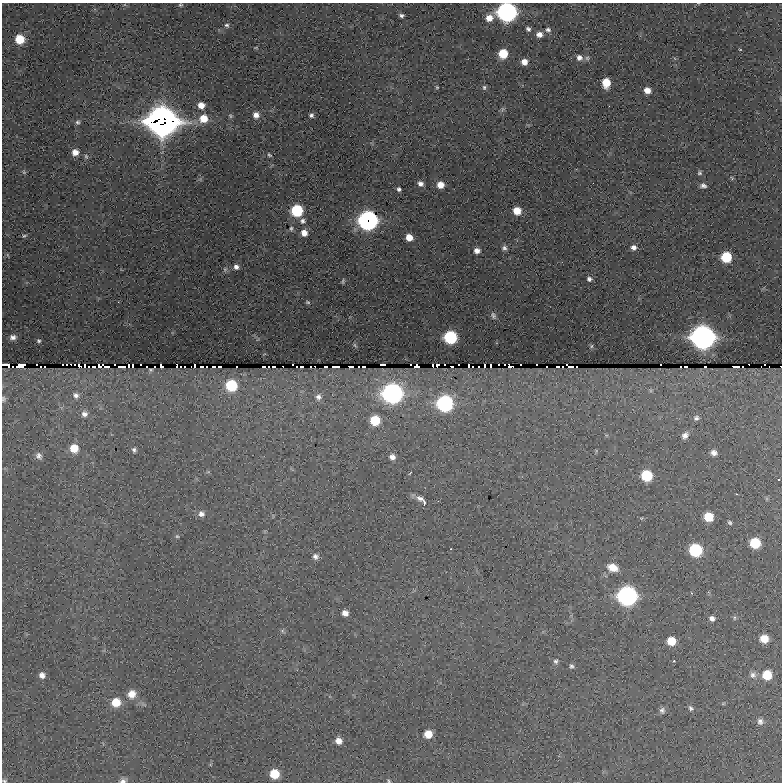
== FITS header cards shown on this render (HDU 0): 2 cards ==
NAXIS1  =                 780
NAXIS2  =                 780

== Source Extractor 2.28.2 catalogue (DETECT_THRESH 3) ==
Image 780 x 780 px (HDU 0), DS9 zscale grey, 1 PNG px = 1 image px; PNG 784 x 784 px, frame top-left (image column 1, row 780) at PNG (2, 3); no overlay
Background 1790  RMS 18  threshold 54.1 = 3 sigma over >= 5 px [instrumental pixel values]
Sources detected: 202; all 202 listed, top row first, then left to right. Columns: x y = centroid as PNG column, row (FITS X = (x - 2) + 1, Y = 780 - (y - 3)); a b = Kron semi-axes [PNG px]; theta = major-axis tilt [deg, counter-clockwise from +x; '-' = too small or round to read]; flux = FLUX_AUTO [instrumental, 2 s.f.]
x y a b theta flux
698 3 4 3 - 8.7e+02
180 5 6 5 - 1.8e+03
507 12 9 8 - 8.7e+05
401 16 5 4 - 3.2e+03
489 18 8 7 - 1.5e+04
227 25 7 5 -29 2.8e+03
528 29 7 6 - 3.6e+03
548 30 8 7 - 4.3e+03
539 34 8 7 - 8.0e+03
20 39 7 6 - 4.4e+04
256 48 6 3 8 1.2e+03
740 49 3 2 - 9.0e+02
503 54 7 7 - 4.0e+04
579 58 8 7 - 6.8e+03
587 58 8 7 - 3.2e+03
524 62 6 6 - 1.1e+04
606 83 7 6 - 3.1e+04
437 87 5 4 - 1.6e+03
484 87 6 5 - 2.7e+03
647 90 6 5 - 1.2e+04
201 105 7 6 - 1.3e+04
502 109 8 6 48 2.8e+03
256 115 7 7 - 8.4e+03
311 115 6 5 - 3.3e+03
230 116 6 6 - 2.2e+03
203 119 9 8 - 2.3e+04
152 121 4 3 - 3.2e+05
164 121 17 10 -1 5.3e+06
78 122 6 6 - 3.0e+03
75 152 7 6 - 1.1e+04
269 155 6 4 -42 2.0e+03
86 156 7 5 -73 2.5e+03
24 172 6 5 - 1.8e+03
700 173 5 5 - 2.3e+03
732 178 6 4 -48 1.5e+03
200 179 6 4 -45 2.0e+03
420 184 6 5 - 5.5e+03
440 185 6 6 - 1.3e+04
703 186 8 6 -12 4.3e+03
399 189 4 4 - 3.2e+03
297 211 7 7 - 1.0e+05
517 211 6 6 - 2.2e+04
368 220 9 9 - 7.8e+05
302 221 8 7 - 4.9e+03
291 228 4 4 - 1.5e+03
304 233 7 7 - 1.2e+04
24 236 7 4 15 2.1e+03
409 237 6 5 - 1.5e+04
634 247 7 6 - 5.7e+03
504 248 7 6 - 3.9e+03
477 251 6 6 - 7.8e+03
7 255 6 4 -87 1.5e+03
726 257 7 7 - 6.9e+04
236 267 8 7 - 5.5e+03
225 269 8 6 75 3.1e+03
589 279 7 6 - 4.2e+03
343 281 5 3 - 2.0e+03
118 302 2 2 - 7.8e+02
307 302 6 4 -16 1.9e+03
493 316 9 6 -65 3.4e+03
13 337 5 4 - 4.3e+03
450 337 7 7 - 1.8e+05
703 337 10 9 - 1.8e+06
39 341 3 3 - 1.6e+03
355 345 6 3 -70 1.1e+03
591 346 5 3 - 1.0e+03
36 364 3 3 - 2.3e+05
62 364 3 3 - 2.2e+05
66 364 3 3 - 2.3e+05
71 364 3 3 - 1.7e+05
74 364 3 3 - 2.3e+05
114 364 3 3 - 2.3e+05
140 364 3 3 - 2.2e+05
292 364 3 3 - 2.3e+05
383 364 6 3 0 7.1e+05
411 364 3 3 - 2.2e+05
444 364 3 3 - 2.2e+05
458 364 3 3 - 2.2e+05
499 364 3 3 - 2.2e+05
504 364 3 3 - 2.2e+05
520 364 3 3 - 2.2e+05
536 364 3 3 - 2.2e+05
660 364 3 3 - 2.2e+05
749 364 3 3 - 1.6e+05
765 364 3 3 - 2.3e+05
6 365 8 4 -10 1.4e+06
133 365 5 3 - 4.8e+05
433 365 4 3 - 4.2e+05
437 365 5 4 - 6.6e+05
20 366 9 4 11 2.0e+06
79 366 5 3 - 6.1e+05
85 366 5 3 - 4.8e+05
103 366 13 4 -7 1.7e+06
128 366 5 3 - 4.9e+05
161 366 5 4 - 7.3e+05
177 366 5 3 - 4.2e+05
194 366 6 4 27 5.8e+05
283 366 3 3 - 1.6e+05
315 366 3 3 - 1.6e+05
351 366 6 3 -3 6.5e+05
416 366 6 4 0 9.7e+05
452 366 4 3 - 4.1e+05
469 366 5 3 - 4.8e+05
485 366 5 3 - 4.8e+05
490 366 5 3 - 4.8e+05
510 366 6 4 -15 8.4e+05
570 366 9 3 -20 9.7e+05
736 366 8 3 -2 8.9e+05
780 366 3 2 - 1.8e+05
12 367 5 3 - 2.2e+05
41 367 3 3 - 2.3e+05
44 367 3 3 - 2.2e+05
88 367 3 3 - 2.3e+05
94 367 6 3 -5 4.8e+05
122 367 8 3 0 9.7e+05
147 367 3 3 - 2.2e+05
154 367 3 3 - 2.2e+05
180 367 3 3 - 2.3e+05
184 367 3 3 - 2.2e+05
202 367 5 3 - 4.7e+05
206 367 3 3 - 2.2e+05
214 367 5 3 - 4.7e+05
220 367 5 3 - 4.7e+05
236 367 3 3 - 2.2e+05
264 367 5 3 - 4.7e+05
268 367 3 3 - 2.3e+05
274 367 5 3 - 4.7e+05
296 367 3 3 - 2.3e+05
301 367 5 3 - 4.7e+05
311 367 3 3 - 2.2e+05
326 367 5 3 - 4.7e+05
335 367 8 3 0 9.5e+05
358 367 3 3 - 2.2e+05
364 367 5 3 - 4.7e+05
472 367 3 3 - 2.2e+05
479 367 3 3 - 2.2e+05
547 367 3 3 - 2.2e+05
558 367 5 3 - 4.7e+05
562 367 3 3 - 2.3e+05
576 367 4 3 - 2.1e+05
680 367 3 3 - 2.2e+05
686 367 5 3 - 4.7e+05
705 367 4 3 - 3.5e+05
742 367 4 3 - 2.2e+05
761 367 3 3 - 1.0e+05
769 367 3 2 - 9.9e+04
231 385 7 7 - 9.3e+04
392 393 9 9 - 8.4e+05
76 395 8 7 - 4.9e+03
318 397 10 8 89 6.1e+03
3 399 7 5 -78 2.7e+03
445 403 8 8 - 4.4e+05
84 414 8 8 - 6.4e+03
696 418 7 6 - 3.5e+03
375 420 7 7 - 4.9e+04
685 435 9 7 51 6.2e+03
74 448 8 7 - 2.5e+04
134 450 6 5 - 3.0e+03
714 453 7 6 - 6.2e+03
39 456 10 8 -54 5.7e+03
392 457 7 6 - 6.6e+03
410 473 4 2 - 9.8e+02
647 476 7 7 - 8.7e+04
779 479 3 3 - 2.9e+03
420 498 12 6 -25 7.1e+03
424 503 6 4 90 1.6e+03
201 514 8 7 - 6.3e+03
708 517 7 7 - 3.4e+04
641 518 5 4 - 1.2e+03
730 523 6 5 - 2.2e+03
177 536 5 4 - 1.6e+03
755 543 7 7 - 6.8e+04
451 549 2 2 - 7.6e+02
695 550 8 7 - 1.6e+05
315 556 7 7 - 5.0e+03
612 568 11 7 -19 1.8e+04
691 593 4 3 - 9.3e+02
627 596 9 9 - 8.2e+05
345 613 6 5 - 8.7e+03
734 617 7 5 -84 2.2e+03
712 618 7 6 - 5.3e+03
282 631 6 6 - 2.2e+03
764 639 7 6 - 2.3e+04
671 641 7 6 - 2.9e+04
556 661 7 6 - 3.2e+03
674 661 3 3 - 1.7e+03
571 666 7 6 - 3.0e+03
42 675 7 6 - 7.1e+03
753 675 9 8 - 5.9e+03
767 675 7 7 - 3.7e+04
132 694 11 9 38 1.3e+04
116 702 7 7 - 3.0e+04
723 704 6 4 1 1.3e+03
691 708 7 5 -41 3.1e+03
662 710 8 7 - 4.1e+03
760 721 9 8 - 5.1e+03
428 734 6 6 - 2.2e+04
338 741 7 6 - 1.1e+04
274 774 7 7 - 4.1e+04
4 781 6 4 -3 2.0e+03
123 781 9 6 11 4.6e+03
388 781 6 4 -43 1.6e+03
At the frame edge (FLAGS 8, measured only in part): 9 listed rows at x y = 698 3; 180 5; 507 12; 6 365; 780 366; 3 399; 4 781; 123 781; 388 781